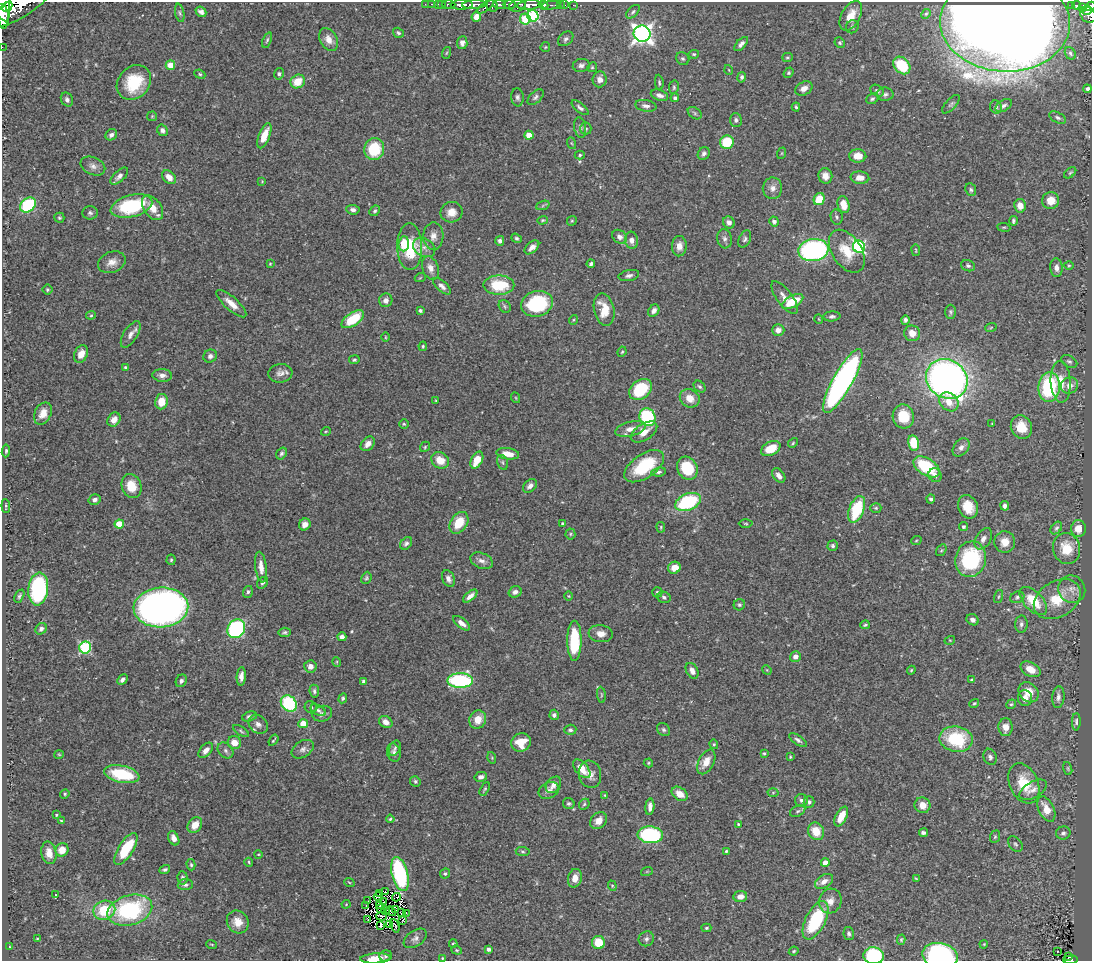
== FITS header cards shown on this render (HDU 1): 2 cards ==
NAXIS1  =                 1090
NAXIS2  =                  959

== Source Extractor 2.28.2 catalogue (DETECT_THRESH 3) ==
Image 1090 x 959 px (HDU 1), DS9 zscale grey, 1 PNG px = 1 image px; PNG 1094 x 963 px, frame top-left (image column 1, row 959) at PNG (2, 2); each listed source drawn as its Kron ellipse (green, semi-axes under 4 px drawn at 4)
Background 0.445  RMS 0.021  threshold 0.0617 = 3 sigma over >= 5 px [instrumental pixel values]
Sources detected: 456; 6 with non-positive FLUX_AUTO (blend fragments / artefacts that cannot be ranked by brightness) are neither listed nor drawn; the other 450 listed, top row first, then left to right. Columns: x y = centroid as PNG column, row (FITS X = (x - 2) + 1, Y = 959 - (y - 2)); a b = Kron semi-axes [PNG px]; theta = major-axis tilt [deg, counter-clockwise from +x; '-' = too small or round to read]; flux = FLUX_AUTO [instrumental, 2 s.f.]
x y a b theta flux
425 4 2 2 - 4.2
432 4 3 2 - 9.5
438 4 2 2 - 6.2
442 4 2 2 - 4.1
449 4 7 3 -1 29
474 4 12 4 3 450
499 4 6 5 - 240
509 4 7 4 -2 160
22 5 36 11 33 1900
462 5 11 5 1 450
518 5 9 6 19 210
529 5 12 4 4 790
543 5 5 3 - 260
551 5 9 3 6 200
561 5 3 2 - 4.7
565 5 3 2 - 18
573 5 2 2 - 3.6
1071 5 3 3 - 3.8
1076 5 5 3 - 42
3 6 23 6 -89 970
492 6 6 5 - 140
1090 6 5 4 - 83
7 7 6 4 46 760
486 7 10 4 37 150
1083 8 3 3 - 24
1087 10 5 4 - 130
201 12 6 5 - 5.2
633 12 8 5 44 2.9
3 13 9 5 -65 640
180 13 9 4 -78 2.8
926 14 5 4 - 2
1088 15 9 7 -48 230
533 16 6 5 - 180
851 16 16 9 62 22
476 17 5 5 - 14
525 19 5 5 - 53
1005 23 65 49 -3 3700
852 27 7 6 - 3.3
398 33 6 4 -35 2.3
642 34 8 8 - 700
329 39 12 8 -61 11
566 39 9 6 42 3.8
267 40 8 4 71 2.4
462 43 6 5 - 6.2
840 43 5 5 - 2.2
741 44 9 4 46 5.4
2 47 2 2 - 2.6
545 47 5 4 - 1.7
446 53 6 3 70 1.7
1070 53 6 5 - 2.8
694 54 5 4 - 2
787 57 5 4 - 1.9
683 59 7 6 - 2.8
170 65 4 4 - 31
581 65 8 6 8 4.8
902 65 10 7 -47 58
592 67 5 4 - 2
729 70 5 3 - 1
789 73 5 4 - 2
200 74 6 4 -24 2.1
279 74 6 5 - 2.8
742 77 5 4 - 3.1
600 79 8 7 - 8.6
298 81 7 6 - 25
134 82 19 15 48 60
659 82 8 4 -84 2.6
674 87 7 5 79 2.4
804 88 9 6 29 7.8
1087 89 4 4 - 3.7
877 91 7 5 -33 3.5
885 94 8 6 1 4.3
659 95 9 5 -19 6.2
517 97 9 6 -82 3.9
536 97 10 5 43 3.9
675 98 4 4 - 2.6
872 99 6 5 - 2.7
67 100 7 6 - 4.4
951 104 12 5 47 3.3
646 106 11 5 -9 5.3
1004 106 9 5 33 4.3
796 107 4 3 - 2
996 107 7 6 - 3
580 108 10 4 -40 4
695 113 8 5 -37 3.3
152 116 5 5 - 1.5
1058 118 9 5 -28 3.5
736 120 7 6 - 3.7
580 128 10 6 -79 3.9
586 128 6 5 - 2.6
162 130 6 5 - 4.7
111 135 6 5 - 4.9
529 135 4 4 - 28
264 136 13 5 68 23
727 142 7 6 - 50
571 143 6 3 -70 1.6
374 149 11 10 - 56
704 153 7 5 54 4
782 153 6 4 71 1.2
580 155 5 4 - 2
858 156 8 6 -2 17
93 166 13 8 -24 7.4
1070 173 7 4 41 2.2
119 176 11 5 43 6.1
825 176 8 7 - 11
169 177 8 5 -44 13
860 178 9 6 -4 11
262 181 4 3 - 0.92
772 188 11 9 82 9.1
971 190 6 5 - 2.9
819 199 6 5 - 33
1051 201 8 8 - 17
843 204 8 6 -76 17
28 205 9 6 41 100
543 205 7 4 20 2.5
131 206 21 11 14 100
1020 206 7 6 - 15
153 208 14 8 -54 19
353 210 6 5 - 5.2
375 211 6 4 44 2.7
451 212 11 10 - 14
90 213 8 7 - 3.6
837 217 7 6 - 3.2
59 218 5 5 - 2.1
542 220 5 4 - 1.8
572 221 5 4 - 1.7
774 221 5 4 - 4.8
1013 221 5 3 - 2.7
729 222 6 5 - 6.5
1004 227 6 3 -7 1.6
433 236 14 10 89 11
619 237 8 6 -36 6.4
517 238 6 4 -37 2.2
724 239 10 7 -76 5.1
745 239 9 5 66 3.4
631 240 8 6 -82 7.5
500 241 5 4 - 4
404 244 7 5 86 26
679 246 10 7 87 11
410 247 23 12 -89 64
424 247 12 9 -31 10
532 247 9 5 41 7.2
859 247 6 6 - 200
813 250 15 11 9 280
916 250 6 3 -82 1.3
847 251 24 14 -56 34
112 262 14 10 23 11
270 264 4 3 - 1.2
591 264 4 3 - 3
1069 265 5 3 - 1.4
968 266 7 5 -20 3.6
430 268 12 8 -70 9.9
1056 268 9 6 -86 7.3
629 275 10 5 12 5.3
420 278 5 3 - 1.2
499 285 15 9 -1 53
442 286 11 5 -42 5.9
47 290 5 5 - 1.9
784 298 19 7 -53 13
386 300 7 6 - 7.6
793 302 12 6 29 41
231 304 19 6 -42 15
537 304 16 12 17 110
505 306 7 5 -50 2.5
604 310 16 10 -77 27
420 311 4 3 - 3.5
654 311 7 5 57 6.2
951 312 7 5 -89 2.6
91 315 5 4 - 1.6
832 316 8 5 3 3.8
353 319 13 6 34 52
819 319 5 3 - 1
573 320 5 3 - 1.2
905 320 5 4 - 3.3
991 327 6 3 20 1.5
778 330 6 6 - 8.4
912 333 8 7 - 13
131 334 15 7 58 9.1
385 337 4 3 - 1.2
423 346 5 3 - 1.8
622 352 5 4 - 1.7
81 354 9 6 66 13
210 356 7 6 - 5.3
354 360 5 4 - 2.4
1069 361 8 5 -29 3.3
125 367 3 3 - 2.5
280 373 12 9 6 8.3
162 375 10 6 -3 6.7
947 379 22 19 -35 830
843 381 36 9 61 490
1061 382 21 10 -87 24
1069 386 9 8 - 9.8
700 387 7 5 -43 2.8
1049 387 15 10 85 110
640 389 12 9 38 65
516 398 5 3 - 1.3
690 398 10 8 -33 15
436 401 3 2 - 1.4
161 402 8 6 80 21
949 402 10 8 -40 17
43 413 11 8 64 15
903 416 12 10 -77 37
647 417 9 8 - 120
114 420 7 6 - 9.5
404 424 4 4 - 1.9
992 424 4 3 - 1.3
1021 427 12 10 -65 25
630 429 16 7 14 11
326 431 5 3 - 1.3
644 432 15 8 33 14
793 443 5 4 - 1.7
914 443 8 5 -79 42
368 444 8 6 49 8
425 447 5 4 - 1.8
961 447 10 7 50 6.5
771 449 10 6 27 28
6 451 6 4 84 2.5
282 453 6 4 56 3.3
508 454 11 5 -9 16
440 460 9 8 - 21
477 460 9 5 63 27
502 462 7 5 -72 3
644 466 23 12 34 72
926 467 14 8 -33 81
687 468 12 10 -62 56
659 472 7 4 8 2.9
935 475 7 6 - 6
779 476 8 5 -52 7.3
131 486 12 9 -68 24
530 486 8 5 42 6.5
931 499 4 4 - 3.2
95 500 6 5 - 4.7
688 502 13 8 22 120
6 506 7 3 -84 2
1005 506 5 4 - 5
968 507 12 9 -66 26
876 508 5 4 - 2
857 509 14 7 69 71
459 523 12 8 58 32
562 523 4 3 - 1.5
746 523 7 3 -1 1.8
119 524 4 4 - 41
305 524 6 5 - 9.3
661 527 5 4 - 1.7
963 527 4 4 - 3
1056 528 7 5 51 2.7
1078 529 8 7 - 15
570 534 5 5 - 2.1
983 539 11 7 59 8.1
916 541 5 3 - 1.3
1005 542 10 10 - 16
406 543 7 5 48 3.5
833 546 5 5 - 2.9
1067 548 15 13 -76 34
941 550 6 4 58 2
971 559 18 15 76 120
171 560 5 4 - 2
482 561 12 7 -23 7.3
261 567 15 5 -83 12
674 568 6 6 - 17
366 578 6 5 - 2.3
448 579 9 6 -66 5.8
262 583 6 5 - 3.1
38 589 16 10 83 160
1072 589 14 13 - 13
248 592 6 5 - 2.9
515 592 7 5 18 5.8
657 592 5 5 - 3.3
19 596 7 4 62 2.7
470 596 8 4 41 7.9
569 596 5 3 - 1.3
664 597 7 5 -22 3.4
998 597 7 3 71 1.7
1017 597 7 5 22 3.2
1057 599 25 18 31 48
1033 601 17 9 -46 40
739 605 6 5 - 2.7
161 607 27 20 3 770
973 620 6 5 - 5.6
462 623 10 4 -38 8.6
1021 624 8 6 86 4.3
865 625 5 3 - 1.7
41 629 6 5 - 4
236 629 10 8 55 240
285 632 6 4 6 2.7
601 634 12 8 -6 11
342 637 4 4 - 5.8
950 640 5 3 - 1.3
574 641 20 7 90 69
85 648 6 6 - 150
795 656 5 5 - 8
337 662 5 3 - 1.3
310 666 6 6 - 7.5
1030 669 11 7 -28 16
767 670 5 4 - 1.3
911 670 4 4 - 1.6
692 671 8 5 -59 8.1
241 676 9 4 86 7.4
122 680 6 4 46 4.7
971 680 4 3 - 2.2
181 681 6 5 - 4.6
364 681 4 3 - 4.5
460 681 13 7 1 170
314 691 6 5 - 3.6
1029 692 11 9 -45 20
601 695 8 4 -83 2.3
1058 697 11 6 85 6.2
343 698 5 4 - 2.3
1025 698 8 7 - 11
289 703 9 7 -50 87
974 703 5 4 - 2
1011 704 5 4 - 2
311 707 6 6 - 4.1
318 710 8 5 -28 3.6
322 714 10 7 17 5.5
554 715 5 4 - 3.7
249 716 7 5 16 4.3
478 720 9 8 - 17
386 722 7 5 -34 9
1076 722 9 4 88 3.2
258 724 10 8 -44 7.7
303 724 4 4 - 32
1006 727 9 7 -87 14
570 730 6 5 - 3.3
664 730 7 5 -45 2.9
241 731 9 4 -33 2.6
956 739 17 12 -9 84
273 740 6 2 55 1.8
798 740 10 4 -34 4.3
521 742 10 9 - 25
234 743 7 6 - 12
714 744 5 4 - 1.7
395 748 8 5 63 3.2
303 749 12 8 33 6.5
206 750 9 5 49 7.5
226 750 9 7 -48 4
394 752 9 7 -76 5.3
764 753 3 3 - 1.6
59 754 5 3 - 1.3
790 757 3 2 - 1.5
990 757 8 6 -69 4.2
492 758 6 3 -74 1.6
706 762 13 7 62 17
648 763 5 4 - 1.8
1068 768 6 4 -71 1.7
582 769 11 6 -50 19
122 774 18 8 -12 69
590 774 14 11 -79 12
481 777 6 5 - 5.1
415 781 5 5 - 2.6
1024 783 21 14 -64 39
553 785 9 6 50 5.9
485 789 7 4 61 1.9
549 790 11 8 24 7.3
1033 790 15 8 30 9.6
773 792 5 3 - 1.5
65 794 5 4 - 1.8
680 794 9 6 -36 16
605 795 4 3 - 1.5
801 800 6 6 - 4.4
809 802 6 5 - 3.3
569 803 6 5 - 2.7
584 804 6 4 47 2.2
923 805 8 7 - 13
650 807 8 4 86 7.1
1046 809 13 7 -64 19
798 811 8 5 27 2.8
56 815 3 3 - 1.2
841 816 11 5 63 21
390 819 4 4 - 1.9
61 821 4 3 - 1.4
599 821 9 7 45 11
738 824 3 3 - 1.6
195 825 8 6 54 19
816 831 9 8 - 25
923 833 4 4 - 3.4
1063 833 7 6 - 4.3
650 835 12 8 -5 160
995 837 6 5 - 2.1
174 838 7 5 -64 8.7
1015 844 9 6 -52 3
126 849 18 7 57 51
62 850 7 6 - 16
726 851 3 3 - 1.7
523 852 7 4 -6 2.4
49 853 11 7 -79 12
258 854 4 3 - 1.2
249 862 4 3 - 1.6
825 863 4 4 - 11
191 865 6 4 -74 2.1
165 870 5 3 - 3
647 871 6 4 19 1.3
400 874 17 8 -76 160
445 874 5 5 - 2.6
182 878 7 5 -85 3.2
575 878 9 7 75 12
916 879 4 2 - 1.5
824 881 10 6 33 8.2
349 882 5 3 - 1.4
185 885 7 5 3 3.7
612 886 5 4 - 1.7
385 892 4 2 - 4
380 894 3 2 - 0.51
55 895 2 2 - 1.1
740 896 7 5 8 9.5
378 897 4 3 - 1.5
396 897 4 2 - 0.25
368 901 2 2 - 0.59
830 901 12 11 - 13
383 902 2 2 - 0.99
346 904 4 4 - 1.3
380 905 2 2 - 1.1
366 906 2 2 - 1.7
381 908 3 2 - 0.79
104 910 11 9 21 50
130 910 23 15 16 150
395 910 3 2 - 2.3
386 911 4 2 - 0.15
391 911 5 2 - 1
401 913 2 2 - 1
407 914 3 2 - 1.2
382 916 5 3 - 0.27
367 919 4 2 - 1.5
403 920 3 2 - 1.7
815 920 21 10 63 100
238 922 12 10 -56 16
389 924 3 2 - 0.94
381 925 3 3 - 1.1
395 926 7 2 -68 0.96
706 928 5 4 - 2
849 934 6 5 - 3.4
415 938 13 8 34 6.7
37 939 3 2 - 0.96
646 939 8 7 - 4.2
901 940 5 4 - 1.9
598 942 6 6 - 30
453 943 4 3 - 1.6
212 944 5 2 - 1.2
984 944 4 3 - 1.2
10 947 3 2 - 1.1
488 949 4 3 - 4.9
457 950 5 4 - 1.7
794 951 5 3 - 1.7
1057 951 2 2 - 1.1
386 956 6 5 - 3
873 956 10 8 -5 120
940 956 18 12 -12 270
1069 957 3 3 - 13
375 958 15 5 4 17
442 958 4 3 - 1.5
1070 960 7 3 3 69
At the frame edge (FLAGS 8, measured only in part): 9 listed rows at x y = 22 5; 3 6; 1090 6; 3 13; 2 47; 873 956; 940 956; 375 958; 1070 960
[6 non-positive-flux detections neither listed nor drawn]